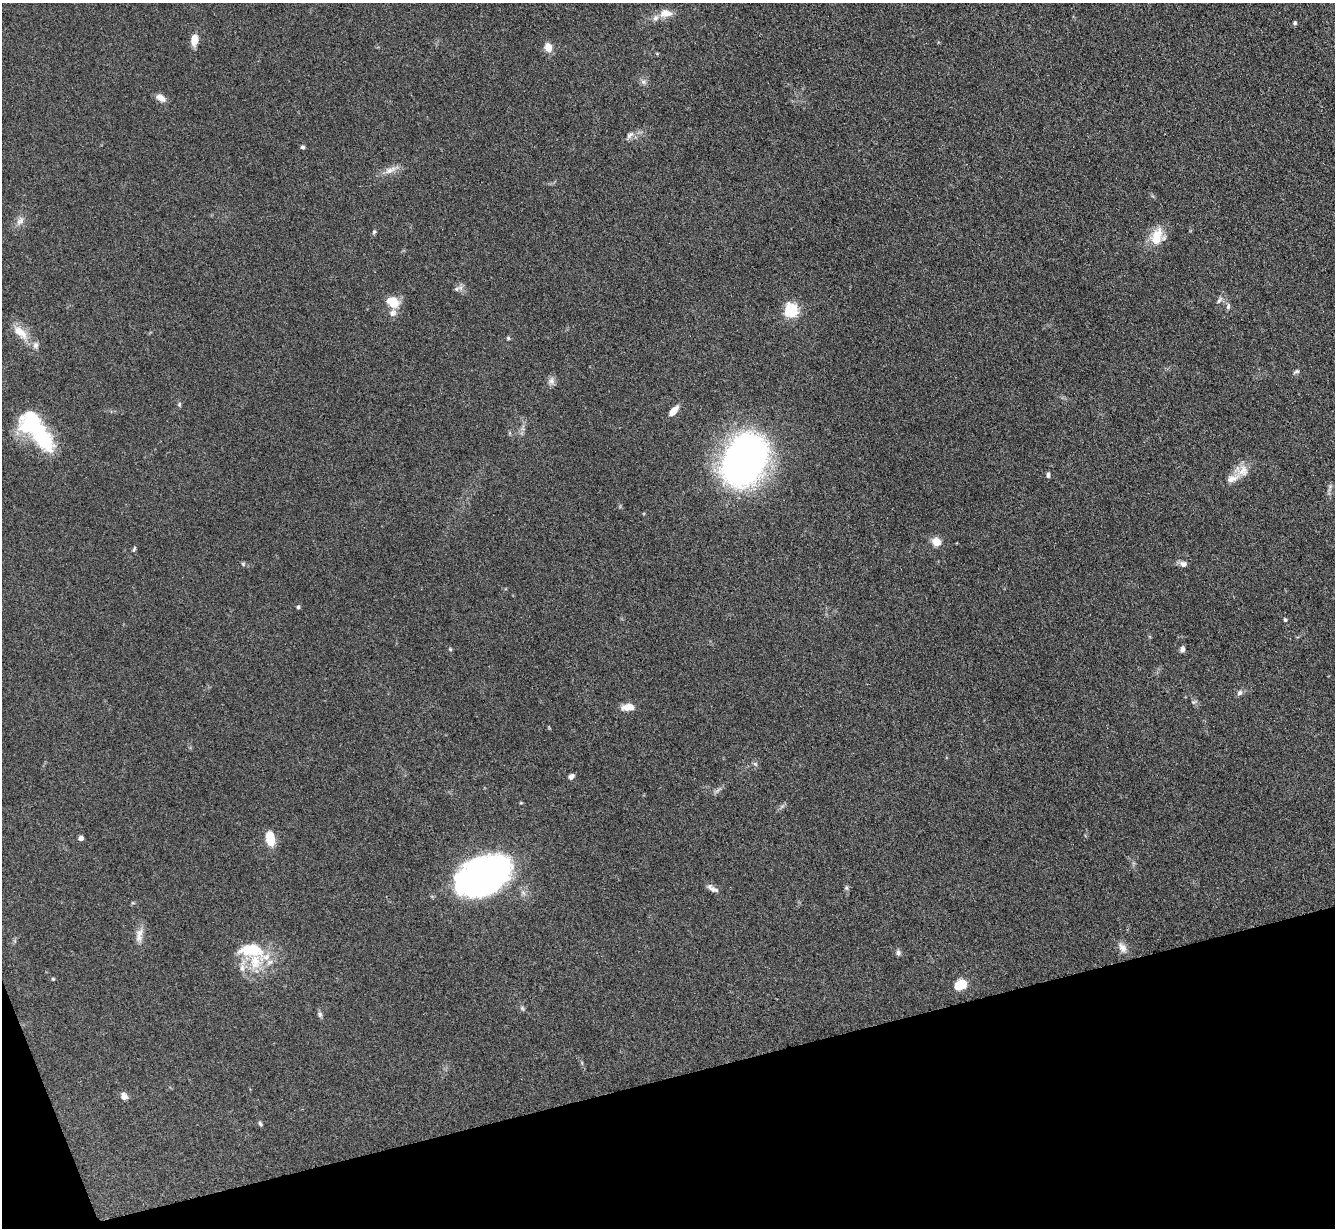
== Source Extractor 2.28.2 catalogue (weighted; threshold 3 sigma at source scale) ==
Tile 14 of 4 x 4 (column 2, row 4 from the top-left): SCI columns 1342-2674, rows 278-1503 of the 5350 x 5332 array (HDU 1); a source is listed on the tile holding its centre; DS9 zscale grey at full resolution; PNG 1337 x 1230 px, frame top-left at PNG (2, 3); no overlay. Shown black and unused: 13% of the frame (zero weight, under 3 of 4 exposures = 1% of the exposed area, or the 3 px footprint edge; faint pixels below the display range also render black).
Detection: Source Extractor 2.28.2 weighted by HDU 2 'WHT'; one run over the whole footprint, this tile lists its part. Background 0.116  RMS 0.0069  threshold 0.031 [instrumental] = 3 sigma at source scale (4.5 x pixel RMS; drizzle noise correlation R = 1.50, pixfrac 1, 0.05/0.05 arcsec/px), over >= 5 px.
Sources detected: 64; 1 inside a brighter object's white glare — not listed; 7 inside a brighter listed object's ellipse — not listed separately; the other 56 listed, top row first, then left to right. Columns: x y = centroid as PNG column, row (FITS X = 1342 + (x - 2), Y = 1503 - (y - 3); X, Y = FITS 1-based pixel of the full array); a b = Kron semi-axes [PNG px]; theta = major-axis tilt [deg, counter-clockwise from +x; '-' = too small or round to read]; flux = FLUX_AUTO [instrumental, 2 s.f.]
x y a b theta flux
666 13 18 11 7 6.7
1295 23 5 5 - 1.1
194 39 12 7 84 7.8
548 47 10 8 -78 6.4
643 82 8 6 -68 2
161 98 12 7 -30 4.4
630 135 11 7 39 3
302 147 6 5 - 1.3
390 170 19 8 21 5.7
20 221 13 7 50 3.9
374 232 5 4 - 1
1157 236 23 14 71 14
456 289 9 5 24 2
1219 300 11 5 56 2.1
393 302 16 13 -26 11
1228 306 8 5 88 1.8
791 311 6 5 - 120
20 332 25 11 -43 11
508 338 5 4 - 0.96
1297 371 7 5 13 1.3
551 381 11 8 88 3.1
179 404 6 5 - 1.1
673 411 12 6 48 6.7
44 440 35 21 -50 37
744 460 51 37 62 270
1243 471 22 14 -7 8.5
1048 475 6 4 -89 1.6
936 542 10 9 - 7.1
134 549 9 4 69 1.1
243 564 7 4 -46 0.98
1183 564 9 8 - 2.9
298 607 4 4 - 1.2
1285 620 5 4 - 0.96
450 649 5 4 - 0.76
1182 649 7 6 - 2
1240 693 8 7 - 2.1
1194 702 7 5 1 1.4
628 707 17 9 8 6.6
755 764 7 4 -44 1.2
571 776 7 5 44 2.1
81 838 4 4 - 3.4
270 839 12 7 -83 21
482 876 47 29 25 300
712 888 17 7 -31 3.3
846 888 7 5 -70 1.3
139 935 22 9 80 6.1
1122 948 15 9 -56 4.7
251 950 34 17 -4 28
898 953 7 6 - 1.9
242 968 12 6 -85 3.8
53 979 4 4 - 0.74
961 985 11 8 21 17
522 1008 6 4 -47 1.2
320 1014 8 6 -90 1.6
124 1096 9 8 - 3
260 1124 7 4 -63 1.2